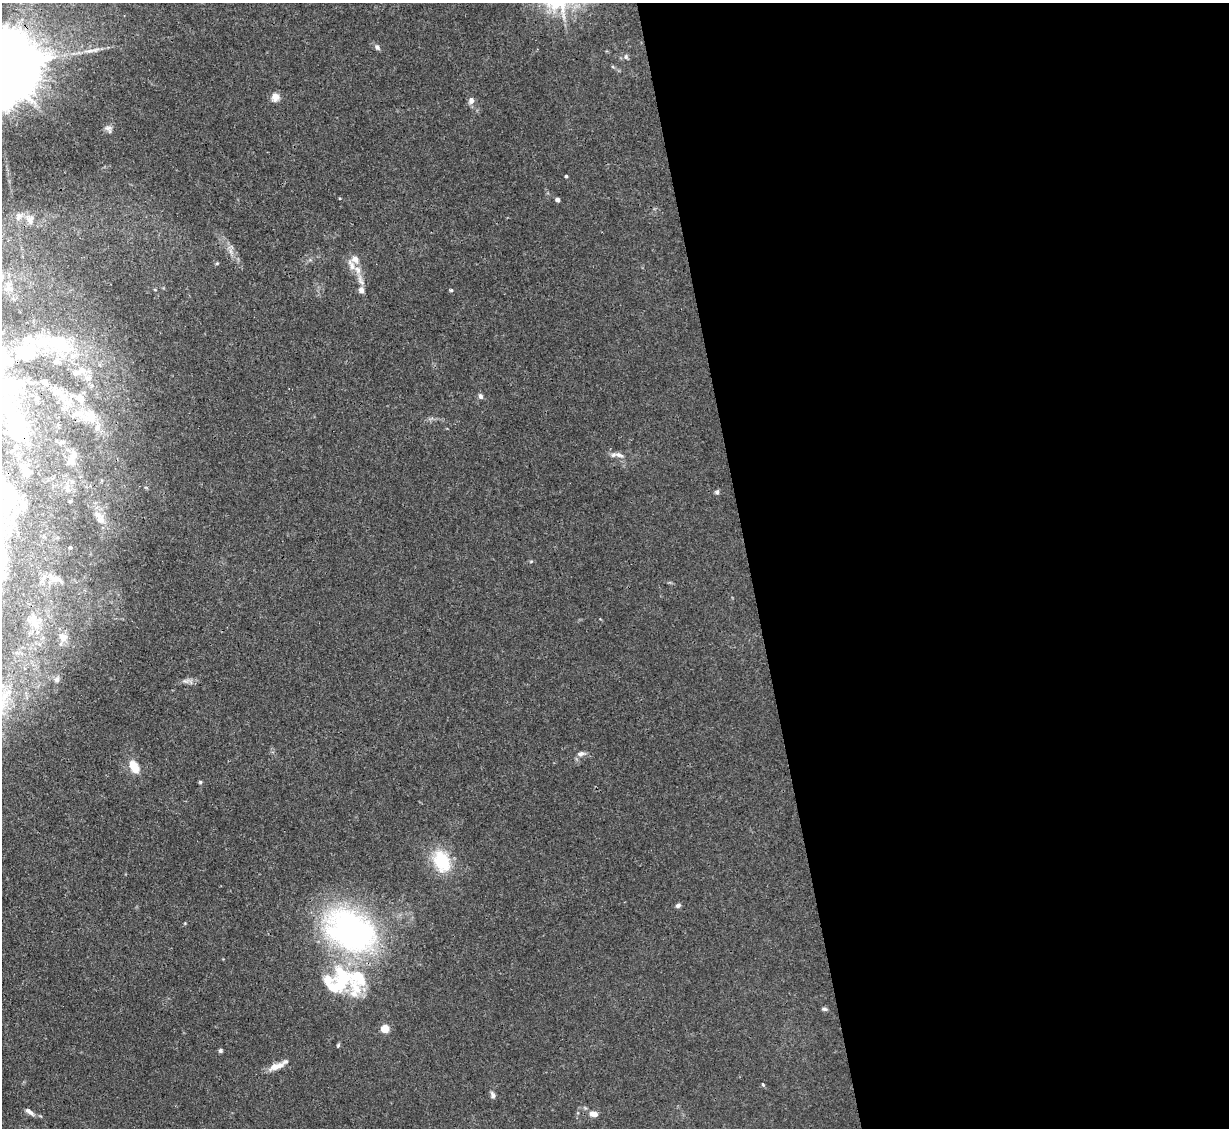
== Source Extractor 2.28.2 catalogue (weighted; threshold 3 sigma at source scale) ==
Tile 8 of 4 x 4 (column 4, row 2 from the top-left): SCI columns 3683-4909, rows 2500-3625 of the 4909 x 4883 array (HDU 1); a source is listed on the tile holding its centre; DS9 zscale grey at full resolution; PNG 1231 x 1130 px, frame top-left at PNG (2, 3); no overlay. Shown black and unused: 39% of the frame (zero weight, under 3 of 4 exposures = <1% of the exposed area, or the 3 px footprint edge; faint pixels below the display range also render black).
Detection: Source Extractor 2.28.2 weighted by HDU 2 'WHT'; one run over the whole footprint, this tile lists its part. Background 0.0346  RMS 0.003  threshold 0.0135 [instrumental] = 3 sigma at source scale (4.5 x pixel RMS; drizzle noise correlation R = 1.50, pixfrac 1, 0.05/0.05 arcsec/px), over >= 5 px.
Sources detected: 78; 7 inside a brighter object's white glare — not listed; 15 inside a brighter listed object's ellipse — not listed separately; the other 56 listed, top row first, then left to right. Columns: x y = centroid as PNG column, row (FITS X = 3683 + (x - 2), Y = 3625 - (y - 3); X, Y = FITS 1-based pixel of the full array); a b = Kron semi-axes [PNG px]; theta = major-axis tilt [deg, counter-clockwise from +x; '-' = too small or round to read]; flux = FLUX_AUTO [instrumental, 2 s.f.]
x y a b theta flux
377 47 9 6 -46 0.91
626 57 7 5 -76 0.67
275 97 11 9 76 2.2
471 100 9 7 80 1.4
108 128 11 7 -9 1.2
566 176 3 3 - 0.47
557 200 4 4 - 1
30 220 16 12 -68 3.3
230 251 8 5 -89 1
217 263 5 4 - 0.34
352 265 19 7 -64 2.7
9 288 11 5 -24 1.2
361 290 9 7 -80 1.5
451 290 4 4 - 0.42
62 345 31 19 -33 14
30 354 22 16 46 8.6
82 370 9 8 - 1.7
88 378 8 6 -18 1.2
45 381 8 6 47 0.79
57 392 13 8 -3 2.3
480 396 7 6 - 0.93
80 399 9 8 - 2.8
90 417 17 13 75 4.2
13 421 50 13 -55 17
60 443 6 5 - 0.51
74 455 12 8 61 1.7
619 455 14 7 -12 1.8
26 472 13 6 -71 1.2
717 492 6 5 - 0.69
11 504 31 16 -84 8.4
100 518 23 10 -58 4
70 547 4 3 - 0.39
531 561 6 3 19 0.34
56 579 22 9 -17 3
34 619 20 9 76 3.3
63 637 13 11 -37 2.2
57 679 8 7 - 0.89
185 681 12 6 8 1.3
2 703 14 8 -88 3.6
581 754 10 7 12 1.3
134 767 13 8 -60 5.8
200 782 5 5 - 0.4
442 861 29 20 -64 14
678 905 6 5 - 0.83
185 923 5 4 - 0.26
350 931 58 39 -32 95
343 977 55 25 -56 26
824 1009 7 4 -1 0.64
385 1029 5 4 - 10
338 1045 6 4 69 0.41
220 1051 5 5 - 0.57
277 1066 21 7 20 3.5
763 1084 5 4 - 0.37
493 1095 9 6 -65 0.91
29 1112 13 5 -39 1.3
593 1114 8 6 -14 2.6
Overlapping masked pixels (flux is a lower limit): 1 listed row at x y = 13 421
Isophote crosses this tile's border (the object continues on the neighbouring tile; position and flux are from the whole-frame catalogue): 2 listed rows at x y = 13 421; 2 703